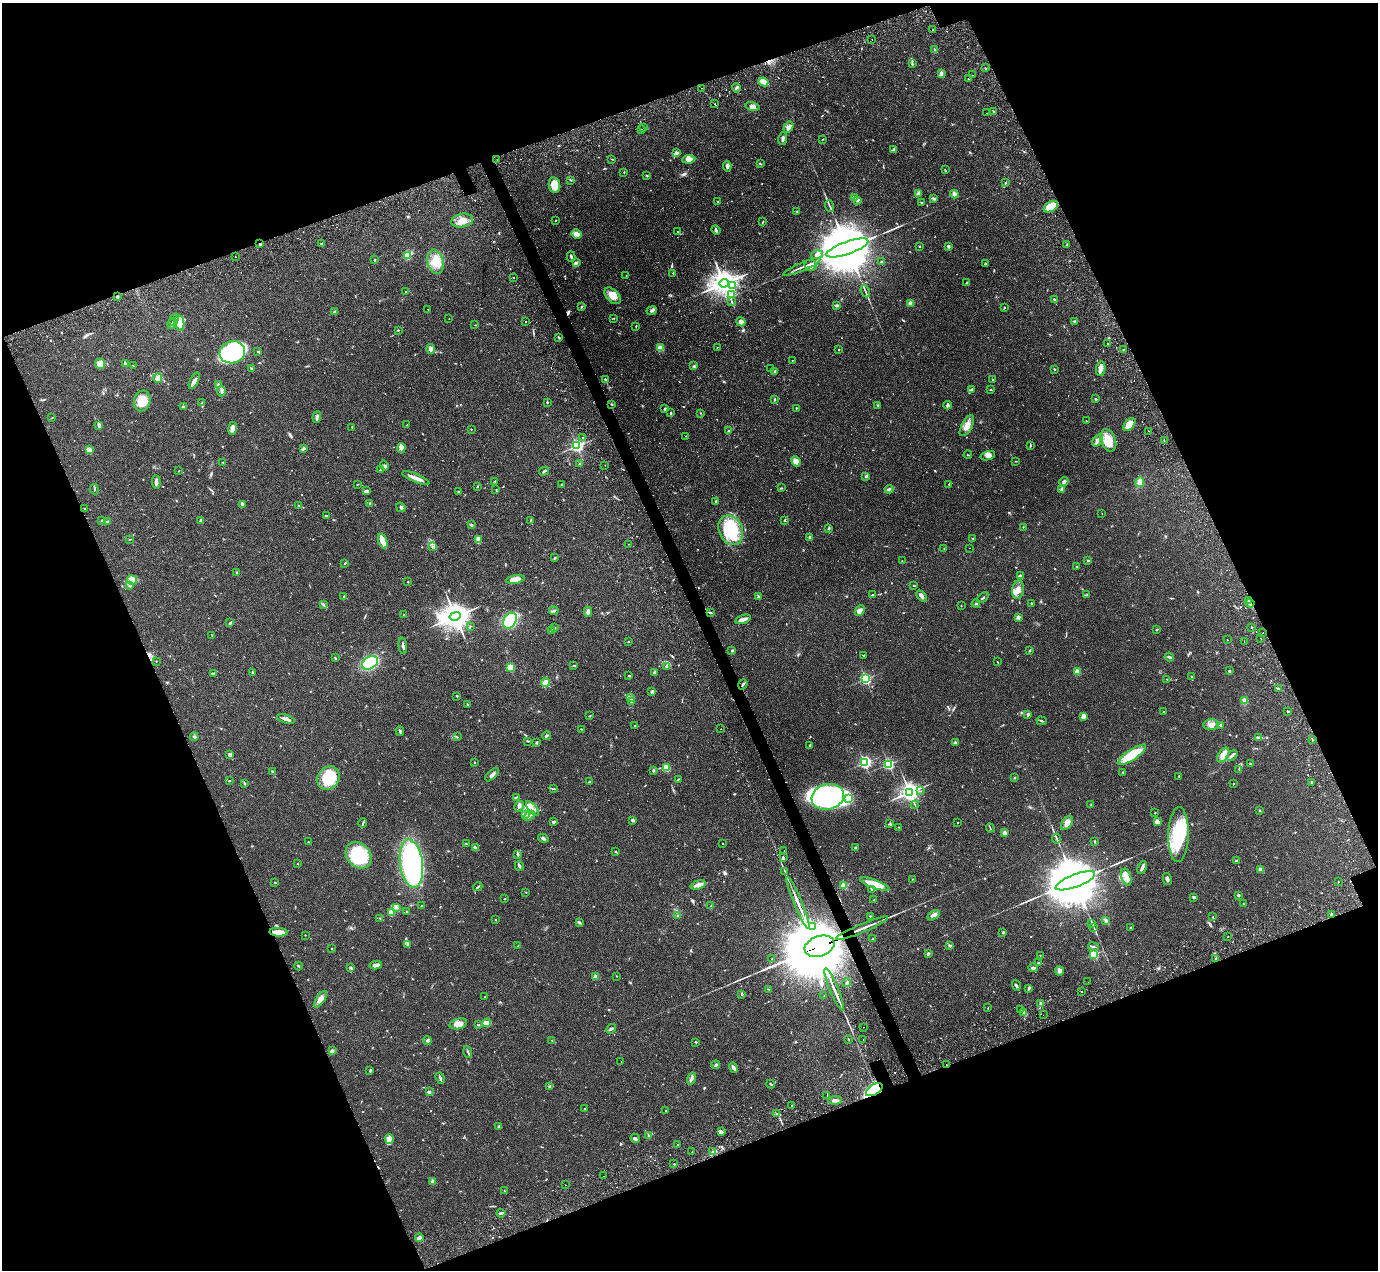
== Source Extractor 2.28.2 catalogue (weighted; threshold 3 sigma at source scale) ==
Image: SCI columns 149-5650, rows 291-5359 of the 5747 x 5795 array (HDU 1 of 3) = the unmasked area's bounding box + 8 px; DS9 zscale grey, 4 x 4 block average (1 PNG px = mean of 4 x 4 image px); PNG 1380 x 1272 px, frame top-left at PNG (2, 3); each listed source drawn as its Kron ellipse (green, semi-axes under 4 px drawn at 4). Shown black and unused: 42% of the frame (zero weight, under 2 of 3 exposures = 9% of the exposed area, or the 3 px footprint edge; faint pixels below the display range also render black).
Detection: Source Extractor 2.28.2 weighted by HDU 2 'WHT'. Background 0.0827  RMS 0.0057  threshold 0.0258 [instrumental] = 3 sigma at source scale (4.5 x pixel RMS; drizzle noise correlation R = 1.50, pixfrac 1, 0.05/0.05 arcsec/px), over >= 5 px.
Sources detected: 845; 5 too faint to see at this stretch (4 x 4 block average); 3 inside a brighter object's white glare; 23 cosmic-ray / hot-pixel residue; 1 long thin detection or spike segment (spike, bleed or trail) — neither listed nor drawn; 9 coinciding with a brighter row at this scale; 26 inside a brighter listed object's ellipse — not listed separately; of the other 778, all 500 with FLUX_AUTO >= 1.36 (the completeness limit of this list) listed and drawn (278 fainter detections not listed), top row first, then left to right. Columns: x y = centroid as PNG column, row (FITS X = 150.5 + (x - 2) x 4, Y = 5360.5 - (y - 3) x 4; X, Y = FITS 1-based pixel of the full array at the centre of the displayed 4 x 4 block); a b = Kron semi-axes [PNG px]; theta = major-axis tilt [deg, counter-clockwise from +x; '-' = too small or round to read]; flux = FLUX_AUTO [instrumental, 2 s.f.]
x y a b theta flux
933 30 2 2 - 1.5
872 39 2 2 - 1.5
934 49 3 2 - 2.8
912 64 3 2 - 3.2
985 68 3 2 - 3.2
941 73 3 2 - 12
972 75 2 2 - 2.8
968 79 2 2 - 8.4
764 82 5 3 - 50
701 88 2 2 - 2.4
736 88 4 3 - 6
715 104 2 2 - 2
753 106 7 4 -12 12
993 112 2 2 - 1.9
987 113 2 2 - 2.5
788 127 6 4 58 9.9
644 128 2 2 - 1.4
642 130 2 2 - 2.2
783 139 6 2 80 8.7
823 139 2 2 - 1.4
894 149 4 2 - 3.9
676 153 3 2 - 15
612 159 3 2 - 1.4
689 159 6 4 8 21
497 160 2 2 - 2.1
760 164 3 2 - 2.4
727 166 5 3 - 9
945 170 3 2 - 1.9
624 172 2 2 - 1.6
647 175 2 2 - 1.8
571 180 2 2 - 1.9
1005 183 3 2 - 2.2
554 185 8 5 -80 41
918 193 3 3 - 6.3
954 194 4 3 - 14
854 197 3 3 - 8.4
934 199 3 2 - 5.9
858 200 3 3 - 6.5
717 201 2 2 - 2.8
922 202 3 2 - 2.4
830 206 6 2 -69 5.2
1051 207 8 5 30 64
797 211 2 2 - 1.4
555 220 2 2 - 2.1
462 221 11 7 11 34
763 222 3 2 - 2.2
716 230 5 2 - 5.5
677 231 2 2 - 1.6
576 234 5 4 - 16
260 244 2 2 - 5.4
322 244 2 2 - 2.5
1067 244 2 2 - 2.2
920 246 2 2 - 2.6
948 246 3 2 - 8.5
847 248 22 6 19 49000
817 254 6 3 13 8.9
235 256 2 2 - 5.8
407 256 2 2 - 180
571 257 5 2 - 7.2
375 260 2 2 - 8.9
881 261 2 2 - 1.9
436 262 12 8 -75 47
576 263 4 3 - 5.4
985 263 2 2 - 2.9
811 265 6 5 - 15
802 267 20 2 23 14
673 273 2 2 - 4.9
626 276 2 2 - 1.4
514 277 2 2 - 3
724 283 5 4 - 5100
967 283 4 2 - 3.9
733 286 2 2 - 2.5
865 291 6 2 -67 5.6
406 292 2 2 - 2.1
732 294 2 2 - 11
613 296 10 6 -47 34
117 297 3 2 - 3.6
1054 299 3 2 - 3.7
732 301 2 2 - 1.5
911 303 2 2 - 83
837 305 4 3 - 6
581 307 2 2 - 1.9
1005 307 2 2 - 2.4
428 309 2 2 - 1.4
652 311 5 3 - 7.3
335 312 3 2 - 11
613 318 2 2 - 1.9
449 319 2 2 - 1.4
174 320 6 2 57 5.2
526 321 2 2 - 7.3
1075 321 3 2 - 3.5
741 322 5 4 - 16
179 323 8 5 -81 35
172 324 5 2 - 6.2
475 325 2 2 - 1.5
636 326 3 2 - 2.1
398 330 2 2 - 5.2
559 337 2 2 - 2.2
1107 343 2 2 - 1.7
717 347 2 2 - 1.5
660 348 4 4 - 24
430 349 5 4 - 11
1123 349 2 2 - 1.7
838 350 2 2 - 1.6
258 351 2 2 - 3.3
232 352 13 11 16 300
792 361 2 2 - 1.7
100 364 5 5 - 25
125 364 2 2 - 6.7
133 366 3 2 - 2
694 366 3 2 - 4
251 368 4 2 - 2.7
770 369 2 2 - 1.9
1054 369 2 2 - 2.9
1101 369 7 4 80 16
774 372 3 2 - 4.1
158 378 4 3 - 7.8
992 379 2 2 - 1.9
605 380 3 2 - 5.5
194 381 9 4 64 17
218 384 4 2 - 3.3
972 389 4 3 - 5.1
990 390 2 2 - 2
221 391 5 3 - 7.5
775 399 3 2 - 3.9
1095 399 2 2 - 4.2
142 401 10 8 75 52
547 402 3 2 - 2.2
202 403 4 2 - 3.3
611 404 3 2 - 2.8
878 405 3 2 - 2.2
948 405 4 3 - 5.6
183 406 3 2 - 2.6
796 408 3 2 - 1.8
665 409 4 2 - 3.4
671 413 3 2 - 3.6
700 413 2 2 - 1.4
317 417 6 2 82 10
52 418 2 2 - 1.8
1086 421 2 2 - 1.8
99 425 4 2 - 8.3
407 425 3 2 - 2.7
1129 425 7 4 46 45
967 426 12 5 61 24
352 427 4 2 - 1.7
233 428 6 3 82 18
471 429 2 2 - 1.9
729 431 3 2 - 3.5
1148 431 2 2 - 1.4
685 436 2 2 - 1.4
583 437 2 2 - 1.5
1097 440 6 3 54 9.1
1108 440 11 7 -68 46
1164 441 2 2 - 1.9
577 446 2 2 - 670
1030 446 3 2 - 2.8
303 448 4 3 - 5.4
401 448 5 3 - 16
89 450 4 3 - 26
968 455 4 2 - 2.1
988 456 7 4 17 18
796 461 5 3 - 35
1015 461 2 2 - 1.5
223 462 3 2 - 3.1
579 464 2 2 - 2.6
605 465 2 2 - 3
384 466 5 3 - 6.2
380 470 3 2 - 3.5
179 471 2 2 - 1.4
544 471 5 2 - 4.6
866 476 4 2 - 5
416 478 14 2 -21 31
495 481 2 2 - 2.1
156 482 7 2 -86 9
1064 482 4 3 - 6.7
1140 482 5 4 - 18
357 484 3 2 - 1.5
561 484 2 2 - 2.9
949 484 2 2 - 2.6
478 486 3 2 - 2
781 488 3 2 - 2.4
94 489 5 2 - 3.1
496 489 2 2 - 1.4
889 489 4 2 - 7
1062 489 3 3 - 6.2
366 491 3 2 - 9.9
459 492 2 2 - 3.4
716 501 2 2 - 4.6
370 503 2 2 - 2.1
242 504 4 3 - 8.4
299 506 3 2 - 2.3
401 507 5 3 - 8.7
84 509 3 2 - 2.4
1102 513 2 2 - 1.5
326 516 3 2 - 4.6
102 520 2 2 - 2.4
531 520 3 2 - 3.1
784 520 3 2 - 3.8
107 521 3 2 - 3.3
201 521 3 2 - 13
472 525 3 2 - 4
1023 527 2 2 - 2.1
829 528 3 2 - 3.5
731 530 15 12 -67 190
809 537 3 2 - 7.4
973 538 3 2 - 1.4
130 539 3 2 - 1.5
478 540 4 2 - 35
383 541 8 2 -69 76
628 544 2 2 - 2.7
432 546 2 2 - 1.6
970 548 2 2 - 2.2
944 549 3 2 - 2.1
555 558 3 2 - 2.1
1088 560 3 2 - 4.7
902 561 2 2 - 1.4
345 563 2 2 - 2
1077 566 2 2 - 3.2
237 573 3 2 - 4.3
1020 576 4 3 - 6.6
515 579 9 3 9 49
132 580 5 4 - 15
408 582 2 2 - 2.2
130 585 2 2 - 2.1
914 585 3 2 - 1.8
1018 590 9 5 81 23
872 595 3 2 - 2.4
1087 595 4 2 - 2.9
344 596 3 2 - 2.9
922 596 6 3 -47 9
758 597 3 2 - 5.9
983 598 6 2 36 4.6
1249 600 4 2 - 6.4
1250 603 4 3 - 7.7
323 604 4 2 - 4.1
976 604 4 2 - 4.5
1031 604 2 2 - 3.1
961 606 3 2 - 1.4
860 610 6 3 47 20
554 611 4 2 - 5
588 612 5 3 - 12
710 613 3 2 - 6
404 615 3 2 - 3.1
455 616 5 4 - 5400
1018 617 4 3 - 7.3
743 619 8 2 18 26
510 621 8 6 58 320
230 623 3 2 - 3.3
470 627 4 2 - 2.5
1251 627 2 2 - 5.2
555 628 2 2 - 2.8
1157 629 3 2 - 3.1
552 630 2 2 - 29
1263 633 2 2 - 2.5
212 636 3 2 - 1.8
1261 638 2 2 - 1.6
1227 640 2 2 - 1.5
1244 641 2 2 - 4
628 642 2 2 - 1.4
403 646 8 2 -83 9.1
1030 650 3 2 - 2.6
732 651 3 2 - 3.1
864 656 3 2 - 2.6
1169 657 5 2 - 6.7
335 658 3 2 - 2.4
156 661 2 2 - 1.5
997 662 2 2 - 2.6
370 663 8 6 30 210
574 666 3 2 - 1.8
666 666 3 3 - 5.1
510 667 2 2 - 210
1229 671 2 2 - 15
1077 672 2 2 - 110
214 673 4 2 - 4
252 673 3 2 - 3.3
654 673 3 3 - 5.3
628 676 3 2 - 2.4
1191 677 3 2 - 4.2
866 679 2 2 - 510
1167 679 2 2 - 1.7
546 682 4 4 - 28
743 684 5 2 - 6.3
1279 688 3 2 - 4.2
651 691 4 2 - 4.2
457 696 2 2 - 2.5
630 698 4 2 - 5.7
631 701 2 2 - 1.6
1245 701 3 3 - 14
467 705 3 2 - 2.5
1288 711 2 2 - 8.8
1163 712 2 2 - 2
1028 714 4 2 - 5.4
590 716 2 2 - 1.6
1084 716 4 3 - 15
286 719 9 3 -16 12
1042 721 5 2 - 3.5
1211 725 8 5 3 20
1221 725 3 2 - 4.7
635 726 4 2 - 2.1
582 729 3 2 - 2.3
721 729 2 2 - 1.5
400 731 5 2 - 4.3
547 736 4 2 - 3.9
194 737 4 2 - 4.3
457 737 2 2 - 1.7
1258 737 3 2 - 3.2
1312 740 2 2 - 1.7
528 741 3 2 - 2.5
537 742 2 2 - 3.4
955 743 3 2 - 2.7
810 745 2 2 - 6.3
230 755 3 3 - 14
1132 755 17 5 34 120
1223 755 8 5 57 31
1232 755 6 2 43 8.4
475 762 3 2 - 1.6
864 763 3 2 - 580
888 764 2 2 - 480
1250 764 2 2 - 5.6
666 768 2 2 - 170
1239 769 3 2 - 2.6
654 770 3 2 - 4.3
272 771 2 2 - 3.9
1123 772 2 2 - 2.2
492 775 8 3 44 9.6
1179 777 3 2 - 2.7
328 778 12 10 52 130
1015 778 3 2 - 2.1
678 779 4 2 - 2.5
229 781 2 2 - 1.8
590 782 3 2 - 3.3
1312 782 2 2 - 5.1
245 783 3 2 - 3.1
1234 783 2 2 - 1.6
554 789 3 2 - 2.6
920 791 2 2 - 1.4
910 792 3 3 - 2200
516 797 2 2 - 1.5
828 797 16 12 16 830
848 798 2 2 - 3.5
915 805 4 2 - 2.6
1091 805 2 2 - 1.6
519 806 5 3 - 7.9
532 809 9 3 -51 21
1260 810 2 2 - 2.2
1155 813 3 2 - 1.7
526 814 2 2 - 2.4
529 816 6 2 40 7.5
633 820 4 3 - 4.6
553 822 3 2 - 5.9
958 822 2 2 - 1.8
1157 822 4 3 - 13
363 823 5 2 - 4.4
1067 823 7 5 56 21
890 824 3 2 - 3.7
899 827 2 2 - 1.6
990 828 4 2 - 2.9
1004 833 2 2 - 51
1178 834 27 10 89 190
543 838 5 3 - 5.8
1057 839 5 2 - 4
1095 841 3 2 - 2.5
308 842 2 2 - 1.6
466 844 3 2 - 2
723 844 2 2 - 1.8
855 847 3 2 - 2.6
475 848 4 2 - 10
784 851 2 2 - 3.4
615 852 2 2 - 2
518 854 4 2 - 5.8
358 855 14 11 -48 210
783 857 4 2 - 4.5
1236 861 3 2 - 3.2
297 863 2 2 - 1.4
411 864 24 11 -82 580
519 866 5 2 - 5.2
1142 868 7 2 67 10
1260 869 2 2 - 49
785 872 2 2 - 1.9
1126 877 9 4 -75 20
912 879 2 2 - 1.7
1167 879 6 2 -77 8
1075 881 21 6 21 46000
275 882 2 2 - 1.9
1338 882 2 2 - 1.9
875 884 15 3 -21 72
698 885 8 3 16 19
844 886 2 2 - 120
478 887 5 2 - 3.6
871 890 2 2 - 2.7
526 892 2 2 - 1.6
1238 895 3 2 - 4.3
1194 897 3 2 - 5.1
505 899 3 2 - 1.7
874 900 2 2 - 1.5
798 903 28 2 -67 30
1243 904 3 2 - 2
422 905 3 2 - 1.9
711 906 2 2 - 1.5
396 907 3 2 - 3.8
407 911 2 2 - 1.9
391 912 4 4 - 22
1332 914 3 2 - 11
934 915 7 3 34 15
678 916 2 2 - 5.1
870 916 2 2 - 3.1
1212 917 2 2 - 3.9
380 918 3 2 - 3.2
495 920 2 2 - 4.9
1106 920 3 2 - 8
579 923 3 2 - 3.7
1092 923 3 2 - 2.7
813 926 2 2 - 2.6
1094 927 2 2 - 1.5
862 928 28 2 23 34
1130 928 2 2 - 2.4
279 932 9 3 -4 34
1003 932 2 2 - 4.2
305 935 2 2 - 1.7
1228 937 2 2 - 2
873 939 3 2 - 1.6
408 944 2 2 - 2.2
518 946 2 2 - 1.8
819 946 15 10 19 57000
950 946 3 2 - 3.9
1093 946 5 2 - 3.8
332 949 2 2 - 2.3
928 954 2 2 - 10
1094 954 2 2 - 320
1040 955 2 2 - 1.8
1216 958 2 2 - 4.1
772 959 2 2 - 1.4
1038 963 3 2 - 2.6
376 965 6 2 13 21
299 966 4 2 - 2.7
351 968 4 2 - 2.7
1033 968 4 2 - 7.7
1059 971 5 3 - 10
617 976 2 2 - 1.5
596 977 4 3 - 6.5
1088 982 2 2 - 2.7
847 983 4 2 - 4.5
1016 985 6 2 -71 5.5
1029 988 3 2 - 6.9
768 989 3 2 - 1.5
834 990 23 2 -67 24
1082 992 2 2 - 1.6
742 994 2 2 - 14
824 996 2 2 - 2
485 997 3 2 - 2.4
320 999 10 3 56 16
1041 1003 3 2 - 2.9
988 1008 2 2 - 1.6
1021 1010 2 2 - 2.1
1024 1013 3 2 - 8.6
1043 1015 2 2 - 2.2
487 1023 4 3 - 24
458 1024 9 5 14 25
478 1025 4 2 - 2.9
863 1027 2 2 - 2.7
611 1029 5 2 - 6
848 1039 3 2 - 1.7
863 1039 2 2 - 2
552 1040 2 2 - 2.5
427 1041 4 3 - 6.5
696 1042 3 2 - 3.1
332 1051 4 3 - 4.8
468 1052 6 2 -73 5.2
621 1061 2 2 - 1.7
946 1064 2 2 - 3.5
715 1065 4 2 - 4.9
733 1068 5 2 - 15
370 1070 3 2 - 4.3
440 1078 6 2 -68 6.7
691 1078 6 3 72 8.4
771 1084 4 2 - 4.4
550 1086 2 2 - 4
874 1090 9 5 32 220
429 1092 3 3 - 7.8
827 1095 2 2 - 3.1
835 1100 7 2 3 11
792 1105 2 2 - 2.4
584 1109 2 2 - 1.6
666 1110 2 2 - 1.6
776 1113 2 2 - 1.5
498 1126 3 2 - 3.1
721 1131 2 2 - 4.2
648 1135 3 2 - 3.4
389 1139 5 3 - 37
635 1139 5 2 - 5.7
677 1145 2 2 - 1.4
712 1151 2 2 - 3.5
692 1152 2 2 - 1.4
674 1164 2 2 - 1.4
603 1176 2 2 - 2.1
432 1181 3 3 - 7.4
565 1185 2 2 - 2.3
504 1191 2 2 - 1.5
501 1213 4 2 - 6.1
419 1238 4 2 - 21
Overlapping masked pixels (flux is a lower limit): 7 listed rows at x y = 260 244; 1249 600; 1250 603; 862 928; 819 946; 946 1064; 874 1090
Diffuse or blended objects may show on this block-average render without a row.